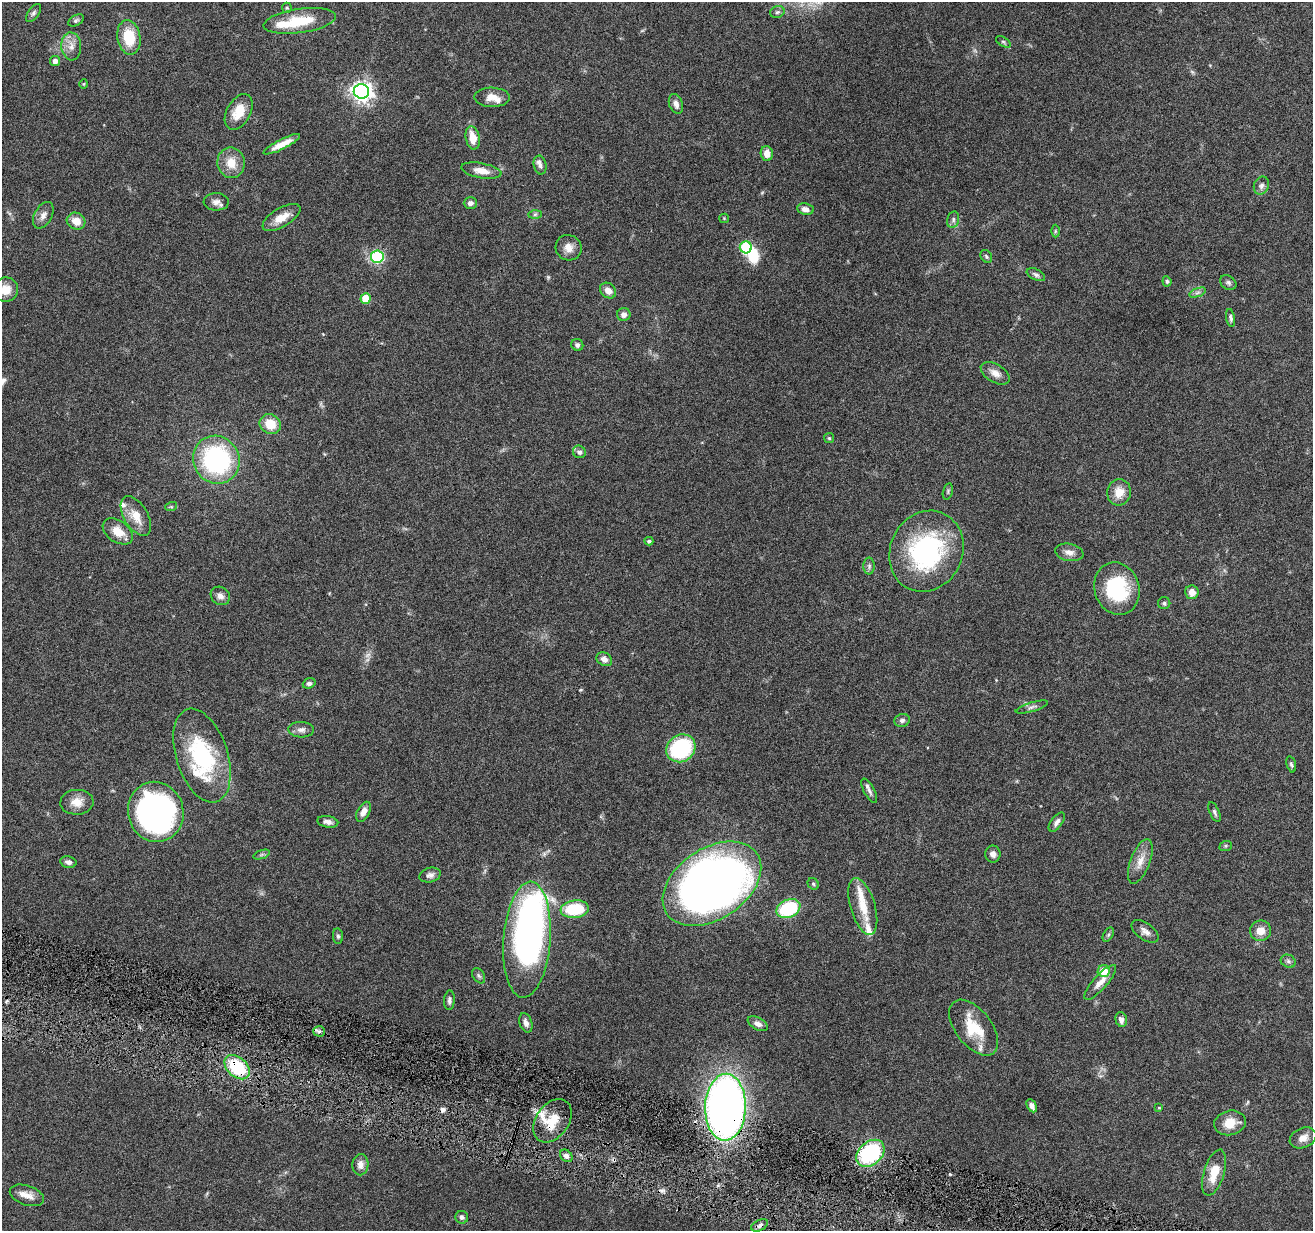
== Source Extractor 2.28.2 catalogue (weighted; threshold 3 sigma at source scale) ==
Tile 6 of 4 x 4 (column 2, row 2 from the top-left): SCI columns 1313-2623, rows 2712-3940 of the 5244 x 5297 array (HDU 1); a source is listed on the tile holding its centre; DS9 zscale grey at full resolution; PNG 1315 x 1233 px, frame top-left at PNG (2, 2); each listed source drawn as its Kron ellipse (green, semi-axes under 4 px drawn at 4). Shown black and unused: <1% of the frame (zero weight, under 4 of 8 exposures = <1% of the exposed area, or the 3 px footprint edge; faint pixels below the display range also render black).
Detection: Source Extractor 2.28.2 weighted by HDU 2 'WHT'; one run over the whole footprint, this tile lists its part. Background 0.0595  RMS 0.0042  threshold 0.0172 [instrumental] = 3 sigma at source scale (4.09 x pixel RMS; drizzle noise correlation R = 1.36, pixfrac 0.8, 0.05/0.05 arcsec/px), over >= 5 px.
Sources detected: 134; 3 too faint to see at this stretch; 3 inside a brighter object's white glare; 1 cosmic-ray / hot-pixel residue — neither listed nor drawn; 9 inside a brighter listed object's ellipse — not listed separately; the other 118 listed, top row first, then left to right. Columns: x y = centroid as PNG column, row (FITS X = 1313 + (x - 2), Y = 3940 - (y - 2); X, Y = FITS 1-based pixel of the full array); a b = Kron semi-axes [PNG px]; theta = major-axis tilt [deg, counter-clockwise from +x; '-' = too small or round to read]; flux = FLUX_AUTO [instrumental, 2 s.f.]
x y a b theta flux
287 8 5 5 - 0.51
777 12 7 5 17 0.94
33 13 10 5 53 1
76 20 8 5 29 0.77
300 21 36 12 8 15
129 37 17 11 -80 12
1003 42 8 4 -33 0.66
71 46 14 10 -86 3.4
55 61 5 5 - 1.8
84 84 4 4 - 0.42
361 91 8 7 - 230
492 97 17 9 -1 4.3
676 104 10 6 -70 2.1
239 112 19 12 61 7.6
473 138 12 7 -79 5.7
282 144 20 5 27 4.5
767 153 7 6 - 3.6
231 163 15 13 -80 6.3
540 165 9 6 -78 1.4
481 171 20 7 -10 4.3
1261 186 9 7 67 1.5
216 202 12 8 -2 2.2
470 203 6 6 - 1.6
805 209 8 6 -8 2.1
535 214 7 4 1 0.72
43 215 14 8 61 2.4
281 218 21 9 30 5.4
724 218 5 4 - 0.39
953 220 8 6 77 1.2
76 221 9 8 - 4.6
1055 231 6 4 89 0.48
746 247 6 6 - 35
569 248 13 12 - 3.4
986 256 7 5 -57 0.76
377 257 6 6 - 33
1036 275 10 5 -26 1.1
1167 281 5 4 - 0.64
1228 283 9 6 -35 1.1
5 290 12 12 - 5.4
608 290 9 7 -40 2.8
1197 293 9 4 19 0.91
366 298 5 5 - 11
624 314 7 6 - 2.1
1231 318 9 4 -80 0.98
577 345 6 5 - 1.1
995 373 16 9 -30 3.2
270 424 11 9 -32 7.5
829 438 5 5 - 0.52
579 452 7 6 - 1.4
216 460 24 23 - 57
948 491 8 5 77 0.68
1119 492 13 12 - 5.5
171 507 6 4 17 0.5
136 516 22 12 -59 6.8
118 531 17 11 -35 5.9
649 541 4 4 - 0.65
926 551 41 36 64 59
1069 552 14 8 -10 2.7
869 566 8 5 90 1
1117 588 27 22 -72 27
1192 592 7 6 - 3.2
220 596 10 8 -38 2.1
1164 603 6 6 - 0.78
604 659 8 6 -29 2
309 683 6 5 - 1.1
1032 707 17 4 17 1.4
902 720 8 6 17 1.2
301 730 12 8 -2 2
681 748 15 13 35 34
202 756 48 25 -72 39
1291 764 8 4 -75 0.75
869 791 13 5 -61 1.5
77 802 16 12 3 4.6
156 812 30 27 -75 130
363 812 11 6 62 2.6
1214 812 11 4 -66 1
328 822 10 6 -10 1.7
1057 822 11 5 53 1.7
1226 846 6 5 - 0.58
262 854 9 4 19 0.78
993 854 8 7 - 1.7
1140 861 23 9 69 4.8
68 862 8 5 -11 1.5
430 875 11 7 13 1.6
712 884 54 35 34 330
813 884 6 5 - 0.66
863 906 29 12 -73 9.1
575 909 14 8 6 18
788 909 12 9 24 25
1145 931 15 8 -36 2.3
1260 931 10 10 - 3.9
1108 935 8 4 59 0.73
338 936 7 5 -83 0.82
527 940 58 23 86 140
1288 961 8 6 -28 0.98
1104 971 6 6 - 6.6
479 976 8 5 -58 0.97
1100 982 22 7 48 3.5
449 1000 10 5 86 1.2
1121 1020 7 5 -75 1.5
526 1023 10 6 -72 1.7
758 1024 11 6 -28 2
974 1028 32 18 -52 14
319 1031 6 5 - 0.85
237 1067 14 9 -42 22
1032 1106 7 4 -61 1.8
725 1107 33 20 89 280
1159 1108 4 3 - 0.35
552 1121 24 16 56 9.3
1230 1123 16 12 14 6.1
1303 1138 14 9 23 3.1
870 1153 16 11 40 42
566 1156 7 5 -45 1.7
360 1165 10 8 89 2.8
1214 1173 24 10 73 8
27 1195 18 9 -19 3.8
462 1217 6 6 - 1
760 1225 9 5 25 1.3
Overlapping masked pixels (flux is a lower limit): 4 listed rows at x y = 237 1067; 725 1107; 552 1121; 760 1225
Isophote crosses this tile's border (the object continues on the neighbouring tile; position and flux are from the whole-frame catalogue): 1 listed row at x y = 5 290